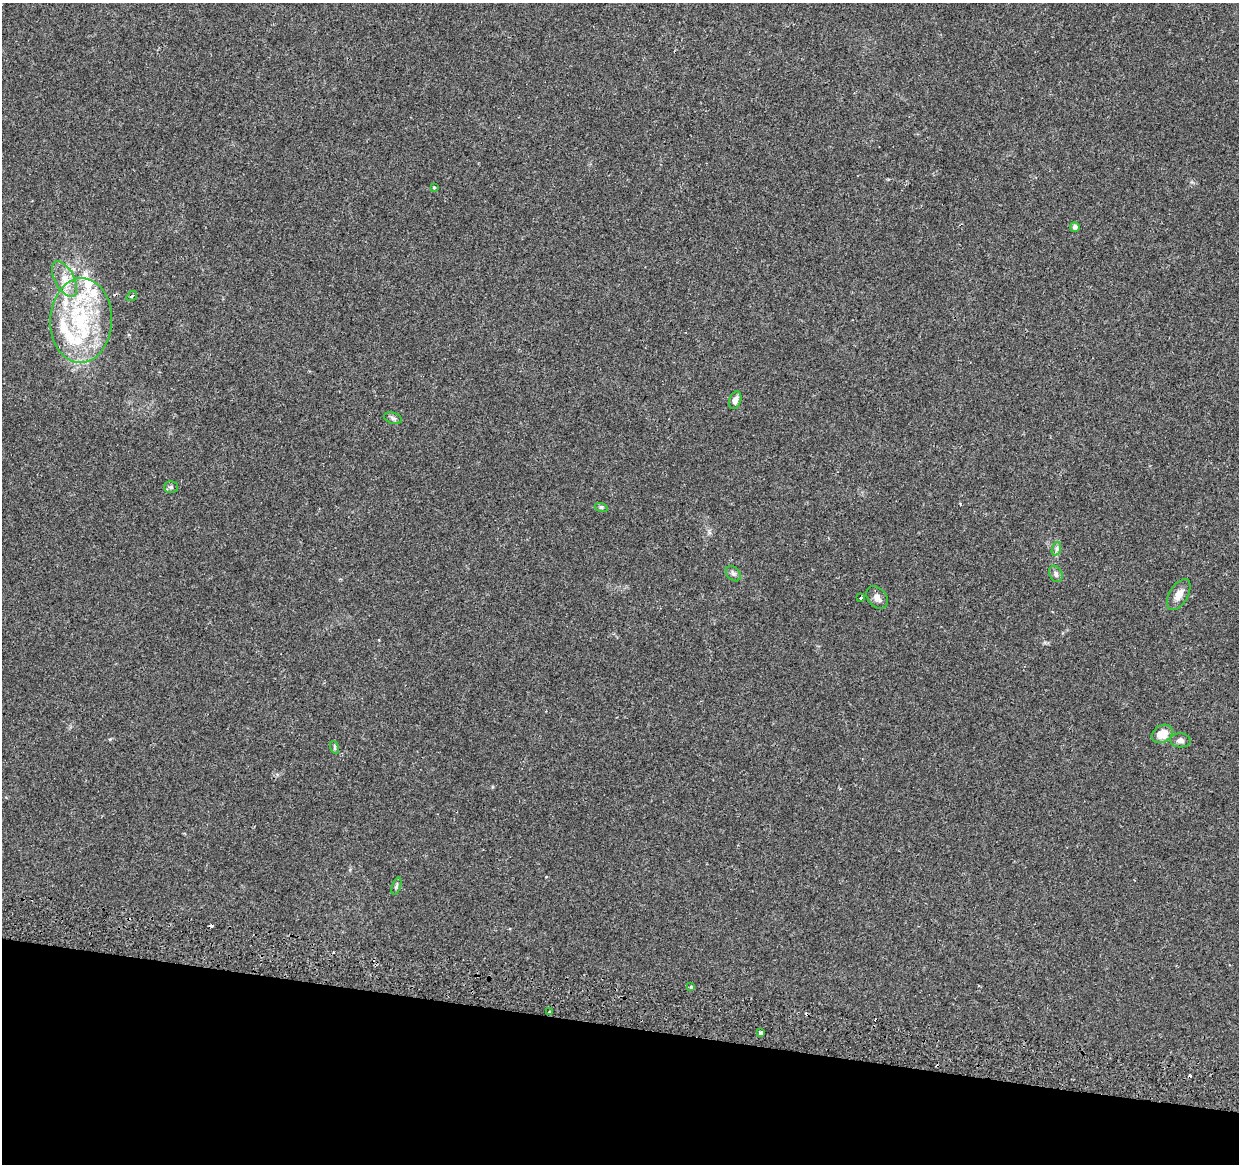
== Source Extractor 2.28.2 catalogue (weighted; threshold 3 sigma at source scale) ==
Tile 15 of 4 x 4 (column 3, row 4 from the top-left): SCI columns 2494-3730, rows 331-1492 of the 4979 x 5250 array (HDU 1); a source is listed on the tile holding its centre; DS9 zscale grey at full resolution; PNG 1241 x 1166 px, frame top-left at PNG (2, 3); each listed source drawn as its Kron ellipse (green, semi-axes under 4 px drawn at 4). Shown black and unused: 12% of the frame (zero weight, under 2 of 3 exposures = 3% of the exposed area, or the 3 px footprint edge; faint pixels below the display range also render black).
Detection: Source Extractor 2.28.2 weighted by HDU 2 'WHT'; one run over the whole footprint, this tile lists its part. Background 0.0364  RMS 0.0037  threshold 0.0166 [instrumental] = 3 sigma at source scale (4.5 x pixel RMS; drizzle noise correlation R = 1.50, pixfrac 1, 0.0396/0.0396 arcsec/px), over >= 5 px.
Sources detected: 32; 4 cosmic-ray / hot-pixel residue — neither listed nor drawn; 6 inside a brighter listed object's ellipse — not listed separately; the other 22 listed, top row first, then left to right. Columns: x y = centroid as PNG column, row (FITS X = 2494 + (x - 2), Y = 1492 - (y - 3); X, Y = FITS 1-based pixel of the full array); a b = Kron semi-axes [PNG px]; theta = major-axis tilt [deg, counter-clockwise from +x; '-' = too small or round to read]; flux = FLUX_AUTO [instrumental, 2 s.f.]
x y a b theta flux
434 187 4 3 - 1.2
1075 227 5 4 - 1.4
65 279 20 9 -61 4.9
132 296 5 3 - 0.58
81 320 42 31 88 37
735 400 9 5 70 1.9
393 418 9 5 -16 0.97
171 487 7 5 -1 0.72
601 507 6 4 -17 0.53
1056 549 7 4 71 0.85
733 574 9 6 -48 0.96
1056 574 8 6 -63 1.1
1179 595 17 9 60 3.4
877 597 12 9 -51 2.1
860 598 4 3 - 1.9
1162 734 11 8 32 4.9
1180 740 10 7 -4 1.5
334 747 6 4 -71 0.52
396 886 9 4 72 0.75
691 987 3 3 - 1.5
550 1012 3 3 - 0.69
761 1033 3 3 - 12